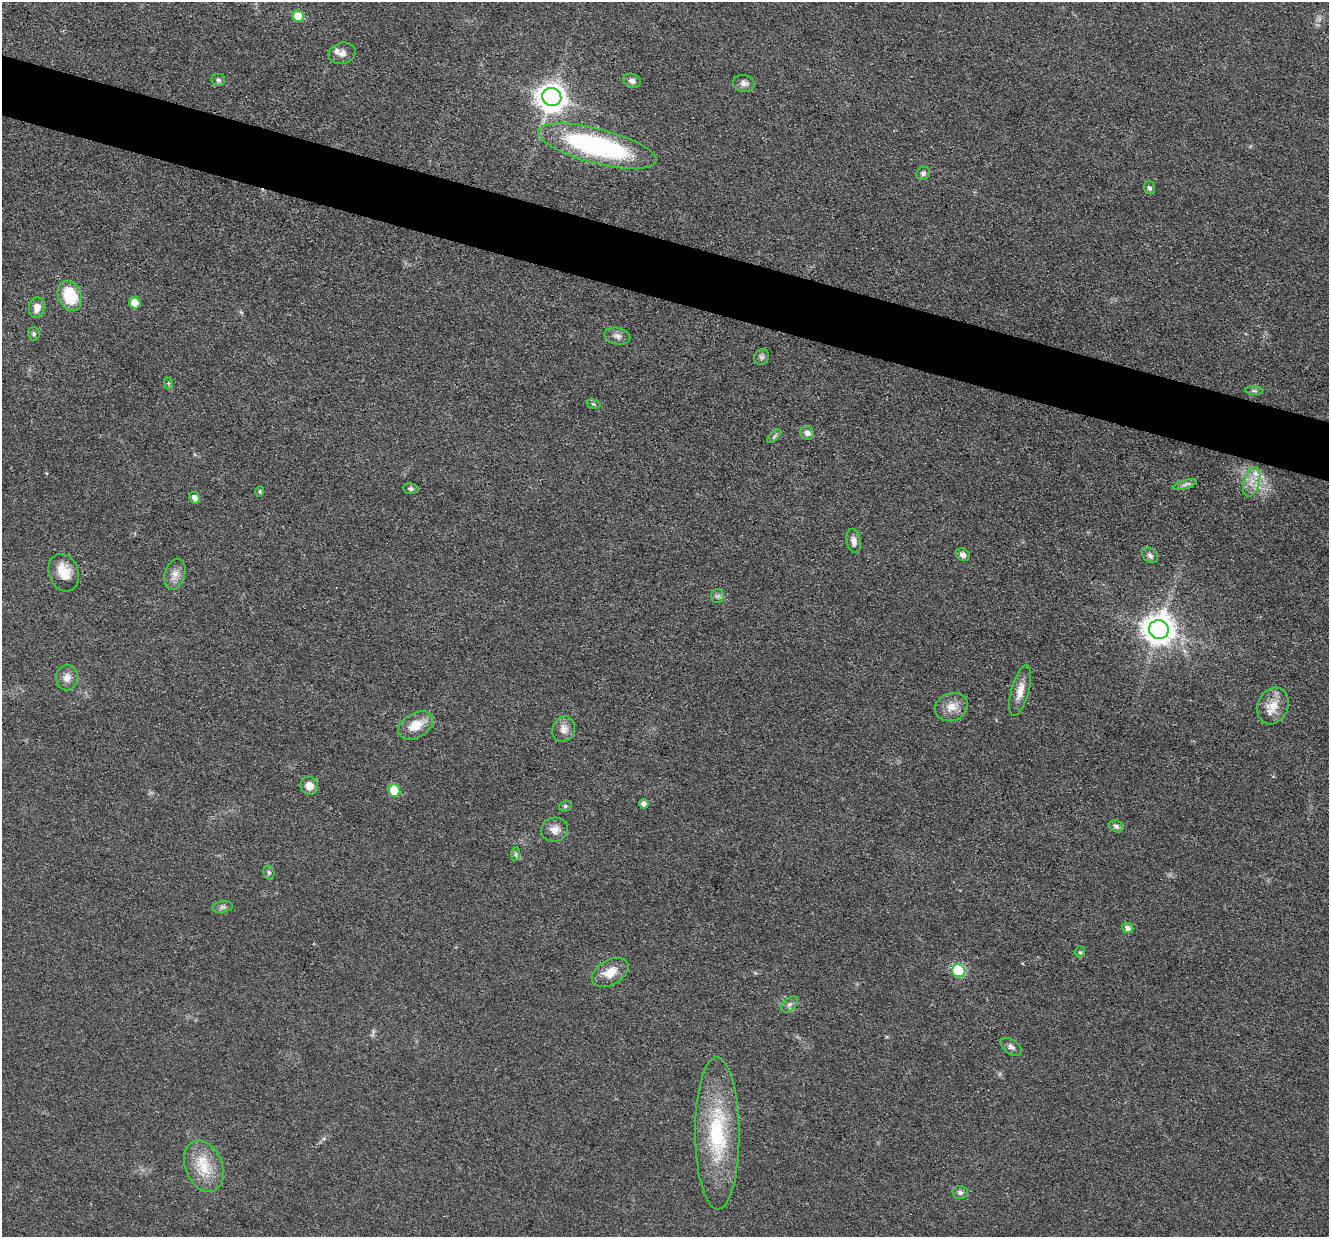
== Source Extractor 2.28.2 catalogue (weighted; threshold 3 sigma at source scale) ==
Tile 11 of 4 x 4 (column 3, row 3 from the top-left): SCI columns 2657-3983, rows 1494-2728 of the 5312 x 5329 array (HDU 1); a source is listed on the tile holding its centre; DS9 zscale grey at full resolution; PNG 1331 x 1239 px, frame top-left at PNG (2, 2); each listed source drawn as its Kron ellipse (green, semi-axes under 4 px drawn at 4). Shown black and unused: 5% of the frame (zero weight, under 3 of 4 exposures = <1% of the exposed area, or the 3 px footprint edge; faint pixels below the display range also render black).
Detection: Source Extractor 2.28.2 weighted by HDU 2 'WHT'; one run over the whole footprint, this tile lists its part. Background 0.0619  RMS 0.0059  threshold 0.0267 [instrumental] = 3 sigma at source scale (4.5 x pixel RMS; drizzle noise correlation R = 1.50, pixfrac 1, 0.05/0.05 arcsec/px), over >= 5 px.
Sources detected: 57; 1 inside a brighter listed object's ellipse — not listed separately; the other 56 listed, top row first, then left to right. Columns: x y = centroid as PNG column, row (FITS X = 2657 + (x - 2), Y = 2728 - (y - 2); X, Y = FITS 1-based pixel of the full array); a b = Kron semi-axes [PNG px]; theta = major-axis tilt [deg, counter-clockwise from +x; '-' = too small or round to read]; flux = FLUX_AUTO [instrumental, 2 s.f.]
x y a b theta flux
298 16 6 5 - 16
342 53 14 10 16 4.3
218 80 7 6 - 1.4
632 81 9 7 -20 2.6
744 83 11 8 -10 2.7
552 97 10 9 - 790
597 146 61 17 -14 120
923 173 7 6 - 1.6
1150 188 6 5 - 1.8
70 296 15 11 -66 25
135 303 6 5 - 12
37 308 10 8 79 5.5
34 334 6 6 - 1.2
617 336 13 8 -13 3
762 357 8 7 - 1.7
168 383 6 3 -71 0.77
1254 391 8 3 -5 1.1
593 404 7 4 -15 0.95
807 433 7 6 - 2.4
774 436 9 3 45 1.1
1252 482 15 8 73 6
1185 485 12 3 18 1.6
411 489 8 5 -7 1.4
260 491 5 4 - 0.82
195 498 6 5 - 3.6
854 541 12 7 -77 3.5
963 555 7 6 - 2.4
1150 555 9 6 -40 2.1
64 573 19 14 -69 10
175 574 16 10 73 5.2
717 596 7 6 - 1.7
1159 630 10 9 - 1000
67 678 13 11 80 4.6
1020 691 26 9 75 7.2
1273 706 19 15 66 9.5
951 707 17 13 23 7.2
416 725 19 12 30 11
564 729 13 11 66 4.7
309 786 9 8 - 5.7
394 791 6 5 - 20
644 804 5 4 - 2.5
565 806 7 5 22 1.1
1116 826 7 5 -27 1.5
554 830 14 12 13 4.9
516 854 7 4 90 1.1
269 873 7 5 -76 1.3
223 907 10 5 8 1.6
1128 928 5 5 - 2.6
1080 952 6 5 - 1
959 971 7 6 - 64
610 973 20 12 30 9.5
789 1004 10 6 43 2
1011 1047 12 7 -36 2.5
717 1133 76 22 -90 59
204 1166 27 18 -67 18
960 1193 7 6 - 1.6